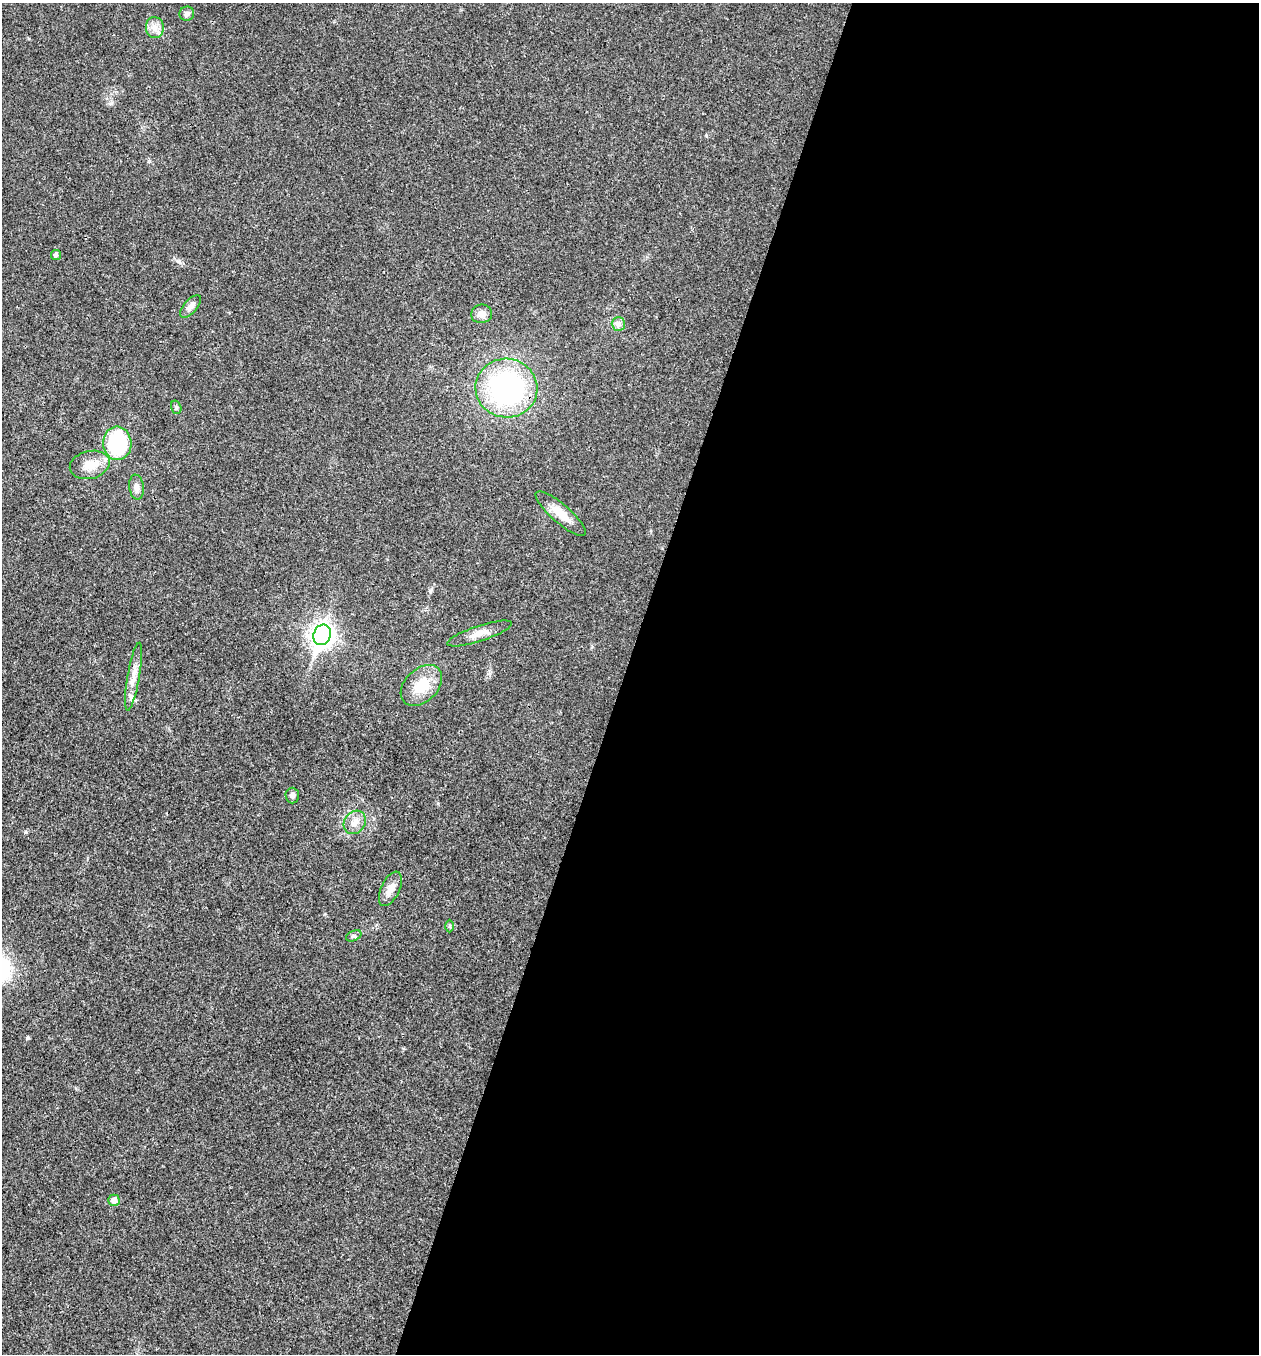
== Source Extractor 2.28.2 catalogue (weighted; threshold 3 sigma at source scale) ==
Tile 12 of 4 x 4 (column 4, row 3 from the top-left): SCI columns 4040-5296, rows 1355-2706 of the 5432 x 5417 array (HDU 1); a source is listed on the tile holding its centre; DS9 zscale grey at full resolution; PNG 1261 x 1356 px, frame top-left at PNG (2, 3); each listed source drawn as its Kron ellipse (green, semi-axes under 4 px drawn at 4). Shown black and unused: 51% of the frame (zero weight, under 3 of 4 exposures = <1% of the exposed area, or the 3 px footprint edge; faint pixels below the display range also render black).
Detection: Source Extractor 2.28.2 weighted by HDU 2 'WHT'; one run over the whole footprint, this tile lists its part. Background 0.0212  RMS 0.004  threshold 0.0179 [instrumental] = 3 sigma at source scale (4.5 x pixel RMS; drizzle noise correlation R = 1.50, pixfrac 1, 0.05/0.05 arcsec/px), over >= 5 px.
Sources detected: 23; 1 inside a brighter listed object's ellipse — not listed separately; the other 22 listed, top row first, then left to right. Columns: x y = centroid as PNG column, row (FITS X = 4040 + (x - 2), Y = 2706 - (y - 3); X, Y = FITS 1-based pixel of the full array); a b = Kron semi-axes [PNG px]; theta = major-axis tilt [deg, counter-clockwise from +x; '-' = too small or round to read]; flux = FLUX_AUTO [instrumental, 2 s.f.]
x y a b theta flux
187 14 7 7 - 1.3
155 28 10 9 - 2.7
56 255 5 5 - 1.3
191 306 14 6 49 2.2
482 314 10 9 - 2.6
618 324 7 6 - 1.4
506 388 31 29 -8 78
176 407 7 5 -75 0.74
117 443 16 14 -85 36
90 465 20 14 13 6.1
137 487 12 7 -82 2.1
561 514 32 9 -41 6.6
479 634 34 7 18 4.6
322 635 10 8 70 280
133 677 34 6 80 4.4
421 685 24 16 44 11
292 795 8 7 - 1.4
355 822 12 10 53 3.3
390 889 18 9 65 3.5
450 926 6 4 -89 0.57
354 936 8 5 23 0.77
114 1200 5 5 - 2.5
Unlisted compact peaks at least as high as the median listed source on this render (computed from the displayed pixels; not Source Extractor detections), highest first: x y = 27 1038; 26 832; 178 261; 706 135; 403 1048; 430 591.